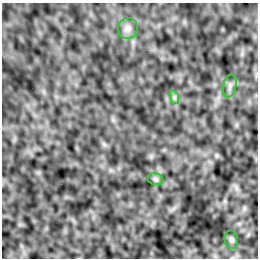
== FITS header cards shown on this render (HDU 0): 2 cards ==
NAXIS1  =                  256 /Number of positions along axis 1
NAXIS2  =                  256 /Number of positions along axis 2

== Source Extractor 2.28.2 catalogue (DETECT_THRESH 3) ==
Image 256 x 256 px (HDU 0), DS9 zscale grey, 1 PNG px = 1 image px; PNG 260 x 260 px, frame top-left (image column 1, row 256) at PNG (2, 3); each listed source drawn as its Kron ellipse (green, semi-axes under 4 px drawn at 4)
Background -3.11e-04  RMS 0.0035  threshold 0.0105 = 3 sigma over >= 5 px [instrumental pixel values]
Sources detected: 5; all 5 listed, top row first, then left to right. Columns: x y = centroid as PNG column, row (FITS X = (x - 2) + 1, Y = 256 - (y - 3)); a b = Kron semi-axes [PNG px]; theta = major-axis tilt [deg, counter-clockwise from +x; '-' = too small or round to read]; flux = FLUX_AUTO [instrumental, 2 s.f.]
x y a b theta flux
128 28 10 9 - 1.2
230 86 12 6 78 0.96
174 97 7 4 -72 0.45
155 179 8 6 -15 0.45
231 240 9 6 -77 0.67